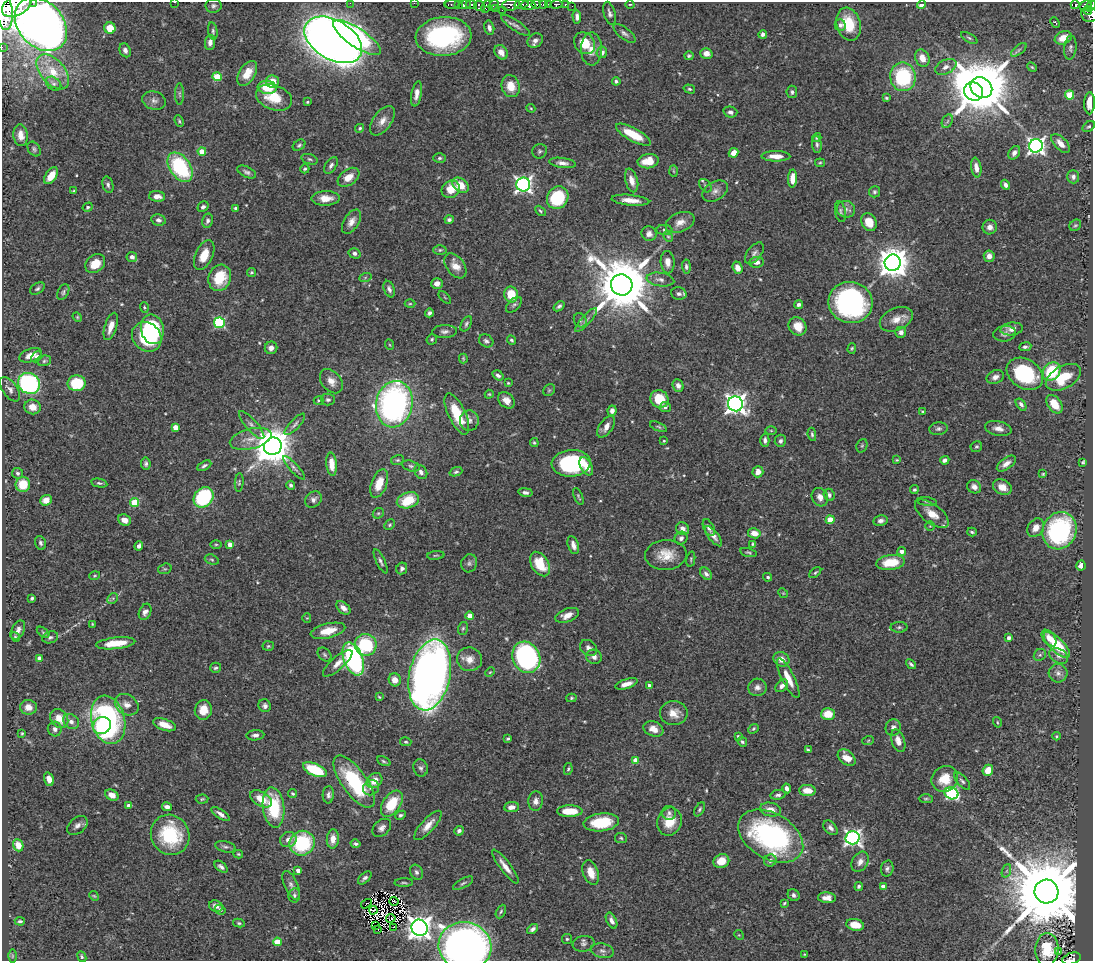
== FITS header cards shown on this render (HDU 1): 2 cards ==
NAXIS1  =                 1091
NAXIS2  =                  959

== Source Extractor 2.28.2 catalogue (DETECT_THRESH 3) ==
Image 1091 x 959 px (HDU 1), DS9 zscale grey, 1 PNG px = 1 image px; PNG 1095 x 963 px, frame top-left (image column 1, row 959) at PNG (2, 2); each listed source drawn as its Kron ellipse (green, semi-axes under 4 px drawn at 4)
Background 0.718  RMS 0.026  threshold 0.0791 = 3 sigma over >= 5 px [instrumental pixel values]
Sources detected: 544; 5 with non-positive FLUX_AUTO (blend fragments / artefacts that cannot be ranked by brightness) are neither listed nor drawn; of the other 539, the 500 brightest by FLUX_AUTO listed and drawn (39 fainter detections omitted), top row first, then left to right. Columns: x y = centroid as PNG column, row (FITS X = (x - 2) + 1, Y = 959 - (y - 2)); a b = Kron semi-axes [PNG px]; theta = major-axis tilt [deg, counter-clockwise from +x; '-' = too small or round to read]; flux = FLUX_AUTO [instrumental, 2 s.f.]
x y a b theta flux
34 2 3 2 - 40
174 2 3 2 - 3.3
350 3 2 2 - 86
414 3 2 2 - 6
452 4 8 3 0 170
458 4 3 3 - 54
471 4 5 3 - 300
521 4 7 4 9 380
536 4 4 3 - 120
548 4 4 3 - 140
556 4 6 3 4 130
565 4 3 3 - 36
630 4 4 3 - 1.7
17 5 16 10 29 2900
464 5 6 3 7 270
493 5 5 3 - 45
511 5 9 5 10 260
528 5 7 5 1 440
544 5 3 3 - 200
922 5 4 4 - 17
1075 5 4 4 - 140
213 6 8 7 - 5.2
480 6 5 5 - 57
486 6 6 4 62 120
572 6 2 2 - 1.9
1085 6 6 5 - 210
1091 6 6 4 50 240
496 8 2 2 - 11
4 10 20 8 -83 3100
502 10 2 2 - 11
1088 10 4 2 - 160
610 13 12 5 -75 5.8
1089 14 8 7 - 310
577 17 7 4 -86 6.8
1055 22 5 2 - 1.9
41 24 30 22 -47 2000
848 24 17 12 -74 54
516 25 17 5 -34 7
840 25 6 5 - 4.2
110 28 6 5 - 32
489 28 7 5 -76 6.6
213 31 9 4 -80 3.7
624 33 13 5 -38 6.2
763 34 4 4 - 5.5
444 36 28 19 4 270
357 37 28 9 -34 180
969 38 9 4 -30 4
1063 38 9 6 22 29
333 40 31 19 -31 3300
535 40 8 6 39 8.7
210 42 7 5 82 8.7
584 43 12 9 -53 38
2 47 2 2 - 2.8
1070 48 12 6 84 6.1
591 49 16 10 89 21
125 50 7 5 -66 7.6
1019 50 9 4 39 4.6
501 52 8 6 -52 15
602 52 6 5 - 8.9
706 53 6 5 - 12
689 56 4 4 - 3.1
922 58 9 7 -64 20
946 67 11 7 27 9.7
1032 67 5 4 - 2.2
53 72 21 12 -49 38
247 73 14 8 58 27
217 77 4 4 - 67
903 77 14 13 - 140
273 81 6 6 - 20
616 81 4 4 - 3.6
54 84 8 6 -37 5.4
511 86 11 9 -75 28
267 87 9 6 -5 44
981 88 11 10 - 14000
689 89 6 4 -17 3.2
792 92 6 5 - 4.1
973 92 10 9 - 2500
179 94 11 4 -89 4
417 94 12 5 80 12
1070 95 4 4 - 58
274 98 18 12 -20 48
886 98 4 3 - 2.6
154 100 12 9 -18 9.1
307 102 3 3 - 2
1090 103 11 5 89 24
531 108 4 4 - 1.8
730 112 7 5 -15 5.7
179 121 6 4 -69 2.6
382 121 17 9 53 17
947 121 7 5 60 3.9
1089 127 7 4 36 3.3
360 128 4 4 - 2.8
21 135 11 7 -83 17
633 135 19 6 -29 47
817 138 5 3 - 2.4
1061 143 12 6 -46 16
817 144 8 5 -84 4.4
299 145 7 5 37 3.7
1036 146 7 6 - 700
34 149 8 5 -55 3.9
202 151 4 4 - 42
540 151 7 7 - 3.8
734 153 5 4 - 17
1014 153 7 5 58 7.8
776 156 14 5 -1 20
439 158 6 4 2 3.5
310 159 8 5 -18 3.8
648 161 10 7 9 33
562 163 13 5 -8 9.3
820 163 5 3 - 2
331 165 9 5 56 5.7
180 167 16 10 -55 160
976 168 10 5 -81 12
305 169 4 4 - 2.7
673 171 6 4 -88 2.3
247 172 10 5 -26 5.6
51 176 9 5 56 28
349 177 12 8 35 21
1073 177 7 6 - 7.3
792 178 9 4 88 21
632 180 12 6 -75 14
523 184 7 7 - 610
108 185 8 5 -74 4.7
461 185 9 6 -41 31
1005 185 5 4 - 6.3
705 186 7 5 -49 3.6
451 189 9 8 - 29
74 191 4 3 - 2.6
715 191 14 9 32 11
874 192 5 5 - 3.8
157 196 8 5 -4 12
326 198 14 7 1 20
558 198 12 10 55 100
630 200 19 5 -6 20
88 207 5 4 - 2.7
203 207 6 5 - 5
236 208 3 3 - 3.6
846 209 9 8 - 8.6
540 211 6 3 -47 2.8
840 212 10 5 -80 4.6
158 220 7 5 -14 6.1
449 220 4 4 - 4.6
207 221 7 5 76 4.7
351 222 13 7 57 13
680 222 15 9 21 16
869 222 9 7 -62 28
1075 225 6 5 - 3
990 227 7 7 - 8.9
664 230 8 5 -3 3.8
649 234 7 7 - 7.9
668 236 6 4 -61 2.2
440 250 6 4 1 2.8
354 253 6 5 - 5.5
754 253 12 7 52 6.7
204 255 16 8 66 30
989 256 6 5 - 9.4
132 257 5 5 - 7.8
668 262 11 7 -86 12
757 262 7 5 5 8.8
893 263 8 8 - 3200
95 264 11 8 39 30
455 266 14 9 -54 19
686 266 7 4 -84 4.1
737 268 6 5 - 14
251 272 4 4 - 2.7
220 278 13 11 70 54
365 278 6 4 20 2.7
660 279 14 7 -7 10
437 283 6 5 - 10
622 285 11 10 - 15000
37 289 8 5 32 4.1
389 289 8 5 -69 6.3
63 292 8 5 62 3.9
679 294 8 6 -13 7.4
511 295 8 6 -77 45
445 297 8 3 -45 2.1
850 303 22 20 -13 380
410 304 5 3 - 1.9
514 305 10 5 43 4.5
799 305 4 4 - 5.1
559 306 6 4 40 5
144 307 5 4 - 2.5
429 313 4 4 - 4.6
77 317 5 4 - 2.1
896 319 17 11 25 21
580 320 7 6 - 4.1
586 320 15 4 48 6.5
219 323 5 5 - 170
466 324 8 5 61 4.1
111 326 14 6 72 21
798 326 10 8 -49 27
152 329 15 11 -78 120
1012 329 11 6 7 11
444 331 12 6 3 7.2
901 332 5 5 - 7.3
1005 334 11 8 7 7.9
147 337 16 13 -43 150
432 339 5 5 - 2.6
512 340 5 4 - 3.2
486 341 7 6 - 4.9
390 345 5 3 - 1.8
1025 347 6 3 7 4.9
271 348 6 6 - 9.8
852 348 5 4 - 2.3
31 355 12 6 19 20
36 357 6 4 48 6.2
463 358 5 3 - 2.2
44 361 7 5 17 3.4
1051 372 10 8 51 90
1025 374 19 14 -33 160
498 375 6 4 -33 5.4
995 377 9 6 25 9.3
1063 377 19 11 29 54
331 381 13 9 -51 16
29 383 11 10 - 300
77 383 9 8 - 63
508 383 4 3 - 1.9
678 386 6 5 - 8.6
10 389 14 7 -54 9.5
549 390 6 5 - 2.8
489 394 4 4 - 2
659 399 9 8 - 44
318 400 5 4 - 2.5
328 400 7 6 - 4.1
506 400 9 7 -44 14
394 404 23 18 79 570
735 404 7 7 - 1200
1021 404 7 4 -52 5.3
1054 404 10 6 -54 29
32 407 8 7 - 19
665 407 6 5 - 4.8
612 411 5 4 - 8.8
923 411 4 3 - 2.3
457 414 22 8 -65 62
469 421 10 9 - 12
295 424 14 5 46 5.8
252 425 18 5 -49 9.2
175 427 4 4 - 24
606 427 12 6 55 12
658 427 9 4 -24 3.1
998 428 13 7 -11 12
938 429 9 6 8 5.1
771 431 6 4 -1 2.5
812 434 6 4 -82 3.2
251 439 21 10 14 23
765 440 6 4 -88 6
664 441 3 3 - 2
780 441 6 5 - 5.7
534 443 4 3 - 2.3
273 446 9 8 - 5200
862 446 7 5 69 3.3
976 447 6 5 - 3.1
398 460 6 5 - 3
897 460 3 3 - 1.7
945 460 5 4 - 5.2
1083 462 3 3 - 2.2
571 463 19 13 5 170
146 464 6 4 -82 4.4
332 464 12 5 -84 20
1006 464 11 5 36 11
204 466 7 4 29 4.2
411 466 9 5 -15 4.7
586 466 10 5 -62 17
294 468 15 4 -48 5.6
421 472 7 5 -54 7.2
456 472 6 4 21 3.3
758 472 5 5 - 14
17 473 5 5 - 3.7
1043 474 4 4 - 1.8
99 483 8 4 -10 3.4
239 483 9 4 85 2.9
23 484 7 7 - 37
379 484 15 8 69 30
291 485 4 4 - 4.5
974 487 7 6 - 9
1002 487 10 7 -26 17
914 490 4 3 - 3.3
525 492 7 4 -11 6.6
829 495 6 5 - 5
578 496 9 3 -67 2.7
204 497 11 9 48 170
820 497 9 8 - 10
46 500 6 5 - 15
313 500 9 7 42 7.1
408 500 11 8 16 52
135 502 4 4 - 65
927 502 10 3 -7 2.9
378 513 6 5 - 2.7
932 514 20 9 -36 25
124 520 6 5 - 15
830 520 4 4 - 45
881 521 7 5 10 6.7
390 525 6 4 47 2.7
930 526 5 4 - 2.3
709 528 9 5 -64 6.4
1036 528 10 7 54 14
683 529 7 6 - 10
1060 531 19 16 66 240
972 532 5 3 - 3.2
754 533 6 5 - 20
713 536 12 5 -51 9.1
681 538 7 6 - 6
40 543 7 5 -68 4.2
216 544 5 3 - 2
753 544 4 3 - 2.1
230 545 4 4 - 21
573 545 9 5 -71 11
139 546 5 3 - 8.7
902 551 4 4 - 11
748 552 8 4 -14 3.1
436 555 9 3 5 2.5
666 555 21 15 3 34
691 559 7 4 78 2.7
212 560 7 5 -18 3.4
381 561 13 4 -64 5.5
891 562 14 7 7 48
469 563 9 8 - 5.6
540 564 13 8 -58 50
1081 566 5 4 - 10
402 568 6 5 - 5.2
165 569 7 5 18 2.7
815 573 7 4 41 2.7
706 574 7 5 -49 5.8
95 576 5 3 - 2.2
768 577 4 4 - 2.7
783 593 5 4 - 2.1
32 598 4 3 - 3
113 598 6 4 45 3.4
343 608 8 5 -42 11
145 612 8 6 65 8
567 615 12 6 21 14
470 616 4 4 - 15
307 618 4 4 - 1.8
92 624 3 3 - 1.8
899 627 8 5 0 4
463 628 6 5 - 2.8
18 630 10 6 61 7.7
328 631 18 7 14 32
43 632 7 4 -37 2.7
15 637 5 4 - 2.3
50 637 8 6 18 4.5
1009 638 4 3 - 7.7
1049 638 9 5 -51 14
116 643 20 5 6 40
366 645 11 11 - 110
1057 645 17 7 -45 73
268 646 6 5 - 2.7
589 648 9 7 -36 8.3
325 655 8 5 -46 4
1040 655 6 5 - 4.1
1059 656 10 7 -27 8.1
526 657 16 13 -63 360
594 657 8 7 - 9
40 658 4 4 - 13
353 659 17 9 -69 370
469 659 12 12 - 18
781 659 8 7 - 14
338 663 19 6 41 15
911 664 6 3 -41 3.8
216 668 5 5 - 3.3
490 672 5 3 - 1.7
1058 673 9 9 - 9.3
430 675 36 20 78 1900
788 678 22 6 -63 24
395 680 6 6 - 17
626 684 11 4 17 15
649 685 3 3 - 8.4
782 686 7 5 46 7.6
757 687 9 8 - 8.7
379 697 3 3 - 1.8
571 698 5 4 - 2.2
127 705 12 10 -33 14
265 706 6 6 - 6.3
28 707 8 7 - 13
203 710 10 8 80 28
674 713 14 12 0 21
828 714 7 6 - 29
59 718 10 8 -52 27
108 720 24 16 -75 380
71 721 8 7 - 9.3
997 722 5 3 - 2
164 725 12 5 -19 23
102 726 9 8 - 130
893 728 8 7 - 7.8
55 729 7 7 - 7.7
653 729 10 7 -21 15
754 729 5 4 - 2.8
22 733 3 3 - 2.2
255 735 9 5 3 6.9
738 736 3 3 - 2.2
1056 736 4 4 - 2.1
508 739 4 3 - 2.7
868 741 6 3 20 2.1
898 741 12 6 -72 14
406 742 5 4 - 2.2
742 742 5 4 - 3.1
808 750 4 2 - 2.5
847 758 10 6 -39 20
636 760 4 4 - 30
384 761 7 4 -25 2.8
421 768 8 7 - 5.4
568 769 6 4 79 2.7
315 770 13 6 -24 91
988 770 6 5 - 26
49 779 7 4 -75 13
945 779 14 12 40 39
354 781 31 12 -54 150
374 781 8 7 - 21
962 781 10 5 -48 4.5
371 788 8 7 - 6.4
787 788 5 4 - 7.4
807 791 8 5 -3 24
951 793 7 6 - 220
293 794 4 3 - 2.5
112 795 7 5 -28 13
328 795 8 5 86 6.1
778 795 7 5 10 5.1
202 799 6 4 3 2.4
261 799 12 7 -30 26
926 799 7 4 -2 2.9
536 801 10 7 85 8.4
392 804 15 8 56 56
129 805 4 3 - 5
167 807 5 4 - 8.4
511 807 7 5 5 10
274 808 20 10 -83 99
700 809 8 4 59 3.3
770 810 10 7 -11 16
570 811 13 5 0 40
669 813 7 7 - 5.7
221 814 10 4 -35 8.3
401 815 6 4 23 3.5
601 822 18 9 7 69
669 822 14 12 70 37
77 825 12 7 39 8.7
428 825 19 6 48 18
382 828 11 7 42 8.4
830 828 8 5 -47 7.3
459 831 5 4 - 6.4
170 835 20 19 - 110
771 836 35 23 -30 350
621 838 6 5 - 2.9
852 838 7 6 - 570
288 839 8 7 - 11
333 839 9 6 86 18
302 843 13 12 - 140
355 844 5 4 - 4.2
18 845 6 5 - 16
225 847 10 5 -14 5.1
238 854 5 3 - 2.1
721 861 8 6 19 27
770 861 6 6 - 6.1
860 862 11 7 60 11
505 866 21 5 -53 17
221 867 7 4 -38 5.7
887 869 8 6 75 5.4
298 870 4 4 - 11
1006 871 7 4 70 3.4
416 872 8 6 -64 5.3
591 873 13 7 -70 21
365 878 8 4 44 5.3
404 883 9 3 2 2.8
463 883 11 4 28 4.3
291 885 15 6 -66 8.6
883 886 4 3 - 11
859 887 4 3 - 3.9
1046 892 12 12 - 35000
294 895 7 6 - 4.6
794 895 6 5 - 4.5
94 896 5 4 - 2.1
827 898 9 5 -4 12
394 902 4 2 - 2.4
784 903 4 3 - 2.3
366 904 6 2 32 2.9
216 906 7 5 -23 6.9
220 910 5 4 - 3.8
373 910 4 2 - 2.9
501 911 7 4 62 3
391 918 4 2 - 1.7
20 921 5 3 - 3.2
612 921 8 5 -64 9.3
239 923 6 4 -10 2.9
376 925 4 2 - 2.9
855 925 9 5 -11 29
393 927 2 2 - 57
420 928 8 7 - 1700
377 929 3 2 - 2.4
533 929 6 4 36 6.2
739 935 5 4 - 1.9
567 939 5 5 - 2.7
277 942 4 4 - 48
583 944 11 8 9 6.8
465 946 26 24 -11 1300
1047 949 16 11 86 47
602 951 11 7 -14 8.1
1059 952 3 3 - 2.8
805 954 4 3 - 1.9
12 956 6 4 90 2.6
82 957 5 4 - 3
1072 958 9 5 18 120
At the frame edge (FLAGS 8, measured only in part): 11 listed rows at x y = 34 2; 174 2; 350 3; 414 3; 17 5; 1091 6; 4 10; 2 47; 1090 103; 465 946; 1072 958
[39 fainter detections neither listed nor drawn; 5 non-positive-flux detections neither listed nor drawn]